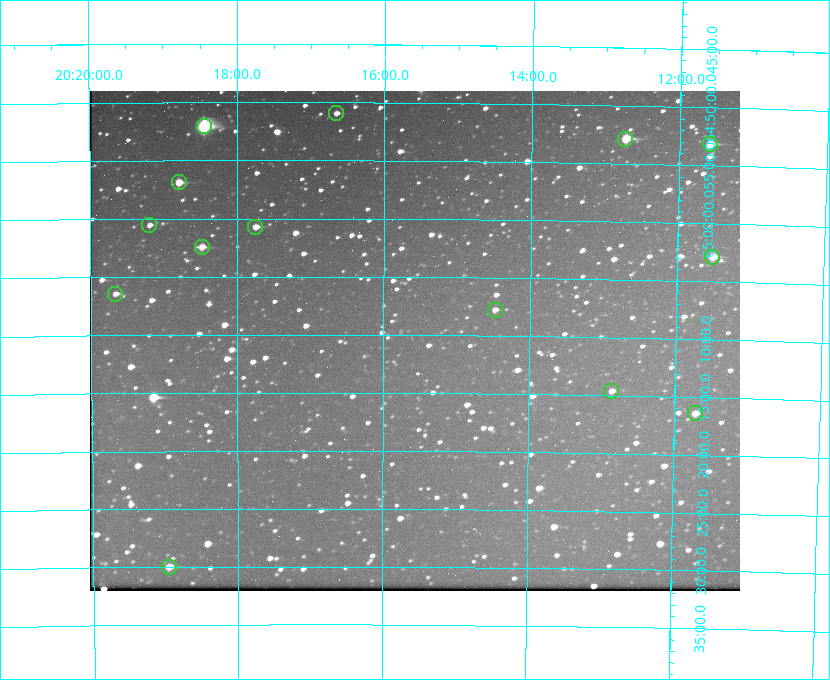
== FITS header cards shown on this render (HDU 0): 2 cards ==
NAXIS1  =                  650 / Width of table row in bytes
NAXIS2  =                  500 / Number of rows in table

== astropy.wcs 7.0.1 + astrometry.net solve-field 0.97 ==
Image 650 x 500 px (HDU 0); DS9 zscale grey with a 90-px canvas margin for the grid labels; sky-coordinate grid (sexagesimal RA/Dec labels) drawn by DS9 from the SOLVED WCS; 14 Tycho-2 reference stars matched to detected sources circled (green)
Header WCS: none
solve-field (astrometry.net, Tycho-2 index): SOLVED blind (the file carries no WCS)
Solved WCS: RA---TAN-SIP/DEC--TAN-SIP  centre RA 20:15:34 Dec +65:10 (303.89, +65.17 deg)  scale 5.17 arcsec/px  FOV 56.0' x 43.1'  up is +180 deg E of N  parity flipped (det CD > 0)
(file carries no celestial WCS; the grid is the blind solution)
Tycho-2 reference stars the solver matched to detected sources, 14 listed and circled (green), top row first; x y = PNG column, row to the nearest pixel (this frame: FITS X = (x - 92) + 1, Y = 500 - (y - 91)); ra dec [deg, ICRS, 3 dp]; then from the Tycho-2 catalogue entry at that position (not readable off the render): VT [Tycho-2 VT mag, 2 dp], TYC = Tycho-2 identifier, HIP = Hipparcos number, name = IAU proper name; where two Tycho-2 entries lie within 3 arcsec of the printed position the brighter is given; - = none
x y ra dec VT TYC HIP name
338 113 304.164 +64.849 10.65 4240-315-1 - -
206 126 304.612 +64.868 7.89 4241-1703-1 100101 -
627 139 303.184 +64.880 9.02 4240-488-1 - -
712 144 302.897 +64.886 9.40 4240-717-1 - -
181 182 304.698 +64.948 10.27 4241-1684-1 - -
151 225 304.798 +65.009 11.15 4241-1628-1 - -
257 227 304.437 +65.012 10.41 4241-1775-1 - -
204 247 304.620 +65.041 10.25 4241-1573-1 - -
714 257 302.882 +65.048 10.25 4240-98-1 - -
117 294 304.916 +65.107 11.17 4241-1518-1 - -
497 310 303.620 +65.129 11.18 4240-34-1 - -
613 391 303.217 +65.244 11.17 4240-236-1 - -
697 413 302.928 +65.273 10.74 4240-760-1 - -
171 567 304.739 +65.499 10.16 4241-1715-1 - -